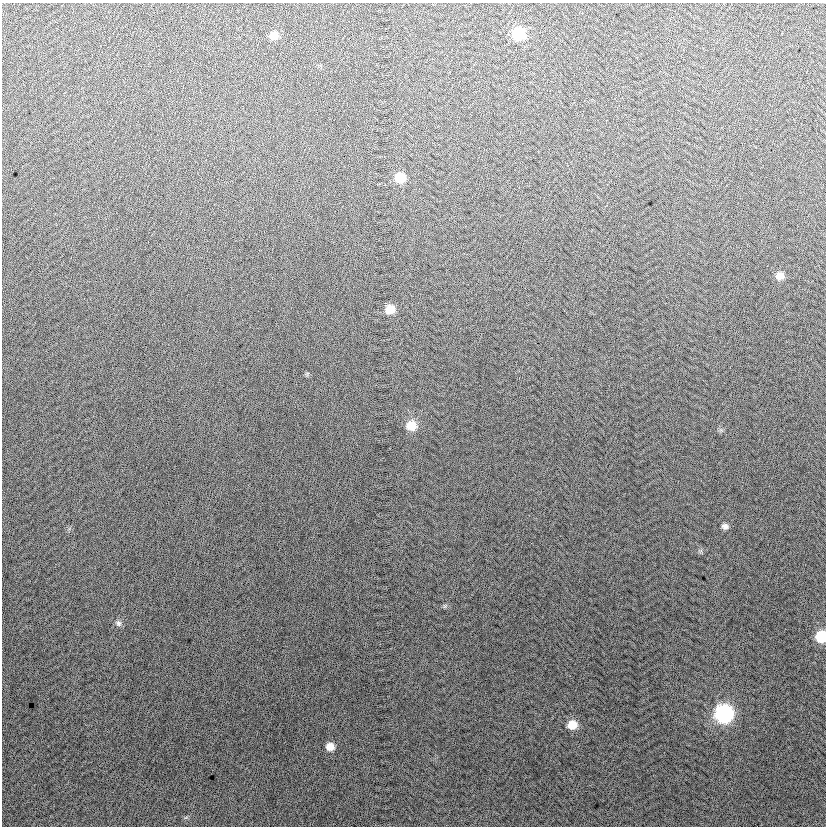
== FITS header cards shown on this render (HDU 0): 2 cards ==
NAXIS1  =                  824
NAXIS2  =                  824

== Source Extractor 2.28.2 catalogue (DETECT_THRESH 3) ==
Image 824 x 824 px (HDU 0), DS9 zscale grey, 1 PNG px = 1 image px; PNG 828 x 828 px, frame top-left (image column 1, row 824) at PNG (2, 3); no overlay
Background 10.9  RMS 14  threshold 40.6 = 3 sigma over >= 5 px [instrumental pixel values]
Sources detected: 12; all 12 listed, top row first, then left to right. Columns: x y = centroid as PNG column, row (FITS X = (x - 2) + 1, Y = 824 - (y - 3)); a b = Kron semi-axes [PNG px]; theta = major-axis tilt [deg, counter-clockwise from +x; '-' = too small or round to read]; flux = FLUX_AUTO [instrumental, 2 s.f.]
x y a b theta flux
518 34 10 9 - 43000
274 35 9 8 - 9000
400 178 9 9 - 19000
780 276 8 7 - 8700
390 310 9 8 - 14000
411 425 11 10 - 15000
725 526 8 7 - 3600
118 623 9 7 -38 3100
821 637 9 8 - 35000
724 714 10 10 - 200000
572 725 10 9 - 14000
330 747 9 8 - 8800
At the frame edge (FLAGS 8, measured only in part): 1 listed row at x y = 821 637